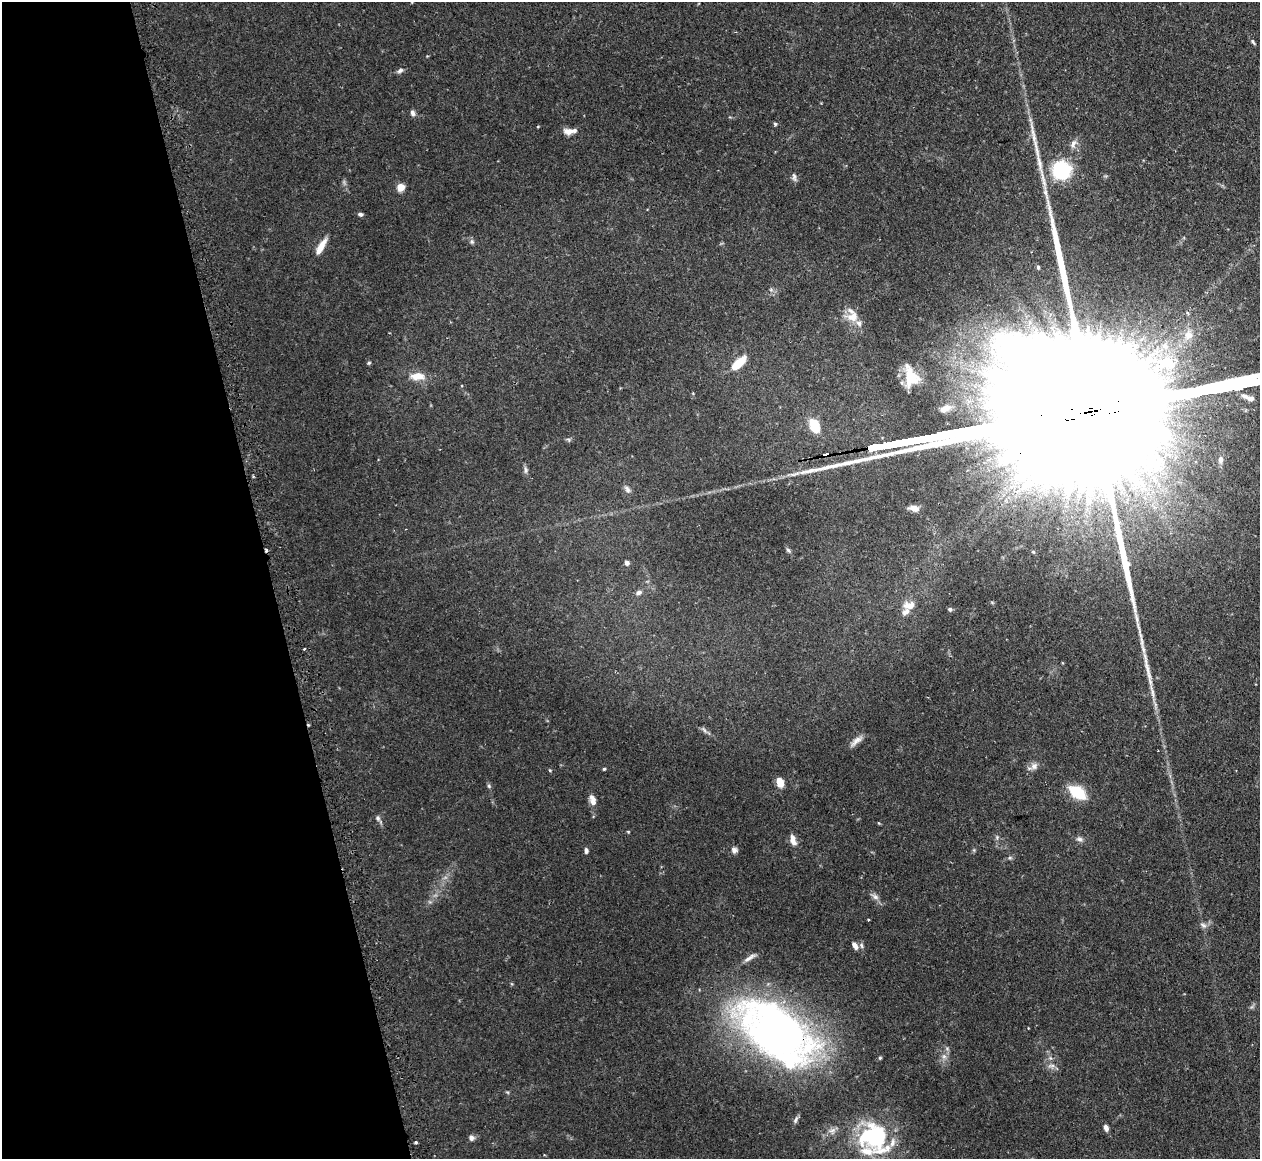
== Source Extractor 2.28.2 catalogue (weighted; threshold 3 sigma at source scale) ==
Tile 5 of 4 x 4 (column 1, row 2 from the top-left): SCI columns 35-1292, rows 2477-3633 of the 5098 x 5072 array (HDU 1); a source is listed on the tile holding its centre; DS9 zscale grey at full resolution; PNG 1262 x 1161 px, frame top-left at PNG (2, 2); no overlay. Shown black and unused: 21% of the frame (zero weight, under 2 of 3 exposures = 4% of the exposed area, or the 3 px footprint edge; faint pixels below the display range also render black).
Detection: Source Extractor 2.28.2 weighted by HDU 2 'WHT'; one run over the whole footprint, this tile lists its part. Background 0.105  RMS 0.0067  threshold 0.0304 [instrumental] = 3 sigma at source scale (4.5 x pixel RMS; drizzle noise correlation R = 1.50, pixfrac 1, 0.05/0.05 arcsec/px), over >= 5 px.
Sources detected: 78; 2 inside a brighter object's white glare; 1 cosmic-ray / hot-pixel residue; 2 long thin detections or spike segments (spike, bleed or trail) — not listed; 5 inside a brighter listed object's ellipse — not listed separately; the other 68 listed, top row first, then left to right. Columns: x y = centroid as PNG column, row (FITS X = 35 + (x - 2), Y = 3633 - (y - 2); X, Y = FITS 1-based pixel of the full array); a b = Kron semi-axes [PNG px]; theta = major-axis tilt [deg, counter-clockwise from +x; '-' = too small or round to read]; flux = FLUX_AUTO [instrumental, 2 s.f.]
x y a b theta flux
1253 42 9 4 -54 1.2
400 71 9 5 28 1.8
413 113 8 5 -79 2.1
775 124 4 4 - 0.99
538 126 4 3 - 0.52
568 131 12 7 -5 4.5
1073 143 13 7 67 3.5
1061 170 14 14 - 57
794 177 10 6 -89 2
401 187 5 5 - 18
360 214 6 4 -3 1.4
472 242 7 5 -89 1.4
321 246 20 6 60 7.8
1038 267 6 5 - 1.1
771 290 6 4 -19 1
1188 313 6 3 -69 0.85
852 317 18 13 5 8.6
1188 335 13 11 80 7.8
1165 346 12 10 -43 7.2
369 363 5 4 - 0.85
739 363 18 7 42 15
417 376 17 9 3 8.2
911 376 24 14 -73 16
945 408 14 8 29 5.2
814 426 18 11 -62 13
826 454 6 3 4 6.2
1220 460 11 6 84 2.7
526 470 10 5 -89 1.8
914 508 11 6 -10 4.1
788 550 6 5 - 1.2
1033 552 3 3 - 1.3
627 563 6 5 - 1.9
639 592 8 6 24 2.3
909 606 16 10 6 6.5
950 609 5 5 - 1.1
1147 668 44 6 -76 12
704 730 9 4 -54 1.6
856 741 19 6 39 4.1
1034 766 10 8 51 3.4
604 769 4 3 - 0.7
550 770 5 4 - 0.63
780 783 8 6 -76 10
489 786 6 5 - 1
1077 792 19 11 -35 21
593 800 14 7 -75 4.3
378 818 7 6 - 1.6
628 832 4 3 - 0.56
1079 839 9 5 -10 2
793 840 15 7 -74 4.2
734 850 9 7 -14 2.3
586 851 6 4 -85 1.8
1010 858 5 5 - 1
875 897 10 7 -36 2.6
868 920 3 2 - 0.74
1203 925 10 6 -30 2.2
861 945 8 5 -82 1.4
855 946 10 5 -57 3.3
750 958 21 5 33 3.5
776 1032 88 48 -37 360
944 1056 7 6 - 2.1
880 1058 4 4 - 0.74
1051 1066 11 5 2 2.4
796 1119 10 5 66 1.8
1106 1128 7 5 -67 2.8
832 1130 12 7 16 3.6
879 1136 55 21 -72 42
471 1138 7 6 - 2.5
416 1143 3 3 - 0.85
Overlapping masked pixels (flux is a lower limit): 2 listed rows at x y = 826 454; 776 1032